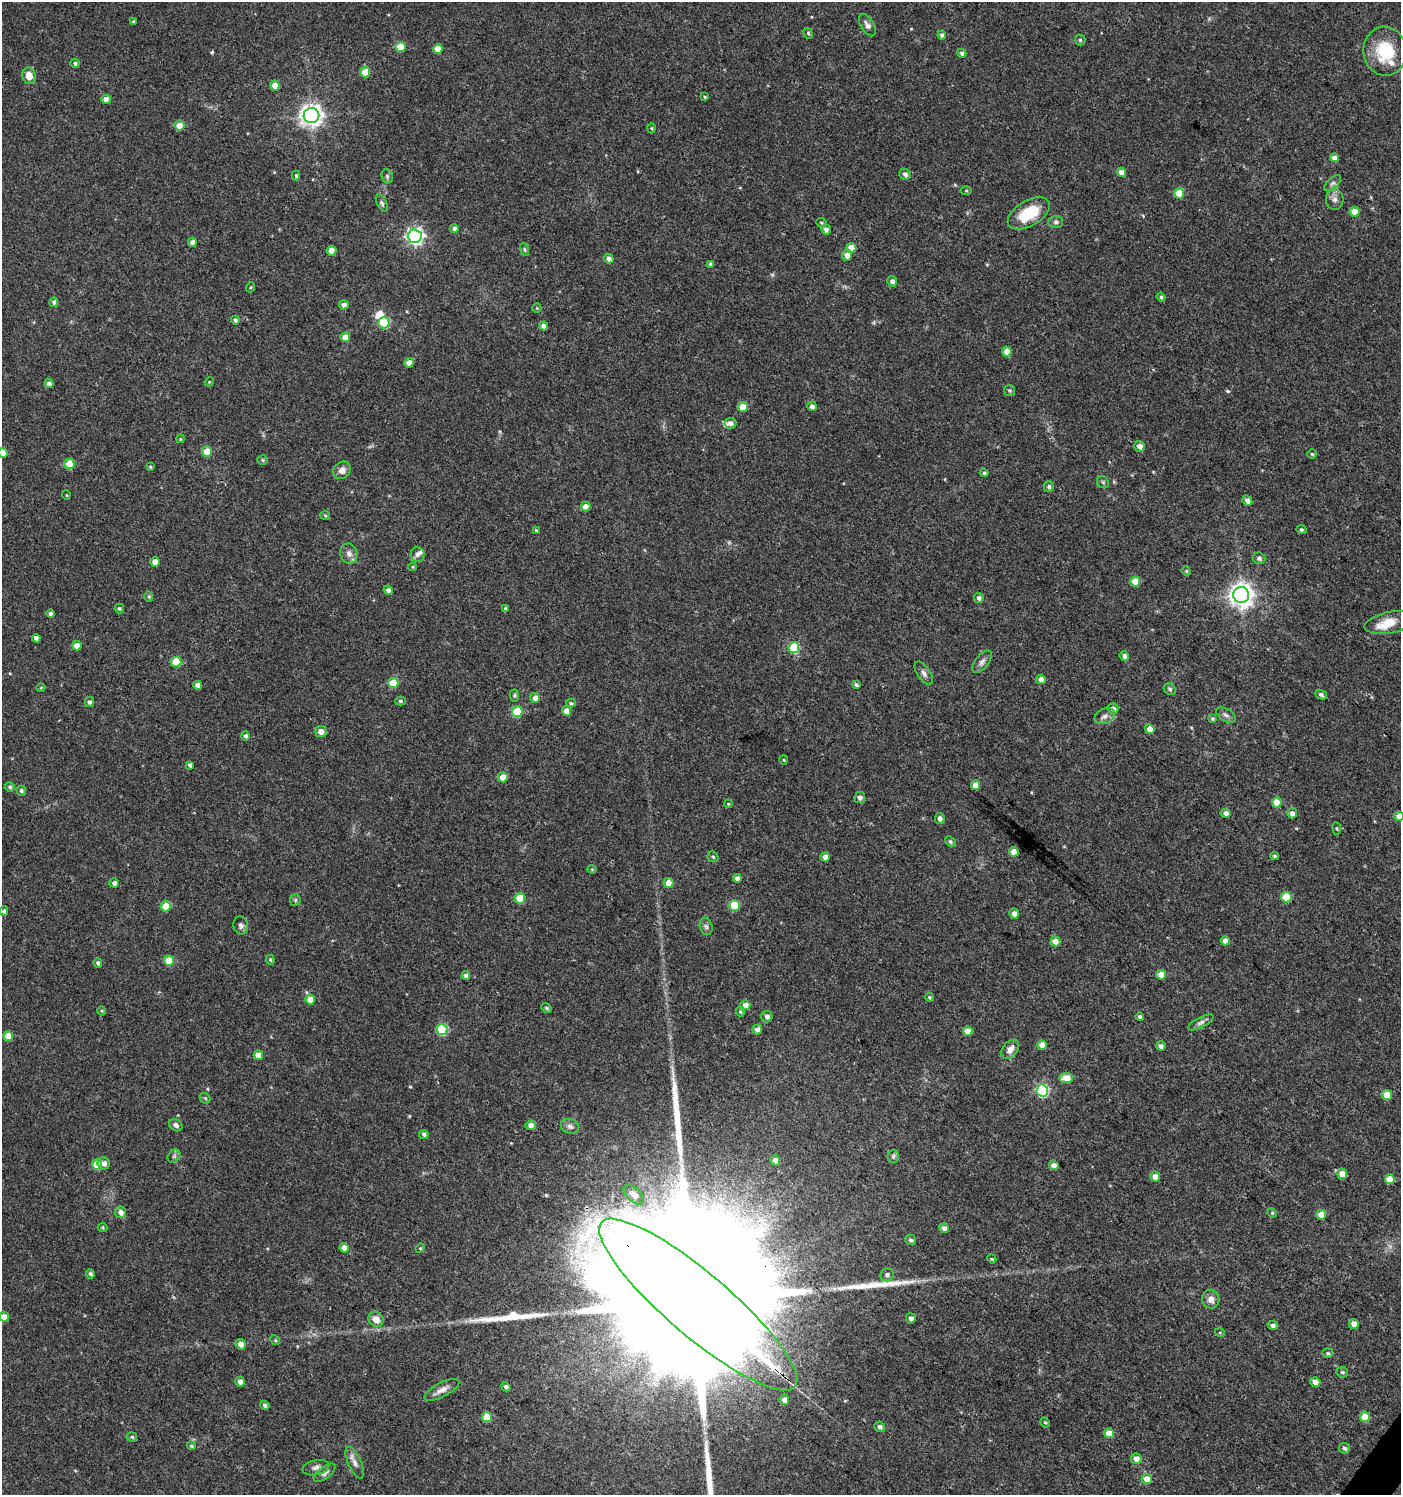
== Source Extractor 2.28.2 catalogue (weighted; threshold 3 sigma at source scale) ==
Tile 6 of 4 x 4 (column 2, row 2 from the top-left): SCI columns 1643-3041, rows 2990-4482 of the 6017 x 5984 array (HDU 1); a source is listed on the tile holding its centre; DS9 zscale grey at full resolution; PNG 1403 x 1497 px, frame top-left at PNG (2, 2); each listed source drawn as its Kron ellipse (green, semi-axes under 4 px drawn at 4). Shown black and unused: <1% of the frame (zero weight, under 3 of 4 exposures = <1% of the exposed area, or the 3 px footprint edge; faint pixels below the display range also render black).
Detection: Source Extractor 2.28.2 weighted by HDU 2 'WHT'; one run over the whole footprint, this tile lists its part. Background 0.0233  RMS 0.004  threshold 0.0179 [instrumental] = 3 sigma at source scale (4.5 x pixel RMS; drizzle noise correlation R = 1.50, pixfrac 1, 0.0396/0.0396 arcsec/px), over >= 5 px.
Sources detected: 247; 1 inside a brighter object's white glare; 2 cosmic-ray / hot-pixel residue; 3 long thin detections or spike segments (spike, bleed or trail) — neither listed nor drawn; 4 inside a brighter listed object's ellipse — not listed separately; the other 237 listed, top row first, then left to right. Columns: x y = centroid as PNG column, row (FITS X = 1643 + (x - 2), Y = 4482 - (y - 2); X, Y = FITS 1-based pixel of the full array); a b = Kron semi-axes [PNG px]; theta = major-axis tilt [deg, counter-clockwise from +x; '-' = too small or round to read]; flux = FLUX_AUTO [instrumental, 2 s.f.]
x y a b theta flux
133 21 3 3 - 0.44
867 25 12 6 -58 1.7
808 33 5 4 - 0.61
942 35 4 4 - 1.1
1080 40 5 5 - 0.59
400 47 5 5 - 9.7
438 49 5 5 - 6
1385 51 24 21 -85 17
962 53 5 4 - 0.99
75 63 4 4 - 0.76
365 72 5 5 - 8.4
29 76 8 6 -77 3.9
275 85 5 4 - 4.4
705 97 4 3 - 0.38
106 99 4 4 - 3.1
311 115 8 7 - 270
179 126 5 5 - 5.2
652 128 5 3 - 0.4
1334 158 4 4 - 2.6
1121 172 5 4 - 2.5
905 174 6 5 - 1.4
296 176 5 4 - 0.65
387 176 7 5 -74 0.86
1333 183 10 5 42 1.1
966 190 5 3 - 0.41
1179 193 5 5 - 9.2
1335 199 10 9 - 2
382 203 9 4 -62 0.91
1354 212 5 5 - 6.4
1029 213 23 12 31 15
1056 222 7 6 - 1
821 223 5 4 - 0.54
454 228 4 4 - 1.4
826 229 5 4 - 1.5
415 236 7 7 - 130
192 242 4 4 - 1.7
851 248 5 5 - 5.3
524 249 7 3 -71 0.5
331 251 5 4 - 6
847 255 5 5 - 2.7
609 259 5 4 - 2.1
711 264 4 4 - 1.1
892 281 5 5 - 1.6
251 287 5 3 - 0.39
1161 297 4 4 - 0.65
54 302 4 4 - 0.9
344 305 5 4 - 2
537 308 5 4 - 0.42
235 320 4 4 - 1
384 323 5 5 - 23
543 326 4 4 - 1.6
345 337 5 5 - 3.4
1007 352 5 4 - 4
409 363 5 4 - 3.5
209 382 5 4 - 0.36
49 383 5 4 - 1.4
1009 390 5 5 - 0.64
812 406 5 4 - 1.4
743 407 5 5 - 5.9
730 423 6 5 - 1.5
180 439 4 3 - 0.34
1140 446 5 5 - 2.1
207 452 5 5 - 6.6
3 453 5 4 - 4.6
1312 454 5 4 - 0.52
262 460 5 4 - 0.55
69 464 5 5 - 9.6
150 467 4 3 - 0.46
342 470 9 8 - 2.7
984 473 4 4 - 0.71
1103 482 7 5 -46 0.65
1049 487 5 5 - 0.85
66 495 5 3 - 0.31
1247 501 5 4 - 2
585 507 5 5 - 2.8
325 515 5 4 - 0.47
536 530 4 3 - 0.39
1301 530 5 4 - 0.64
349 554 10 8 -76 2.2
418 555 7 7 - 1.5
1259 558 6 5 - 1.2
155 562 5 4 - 4.5
413 567 4 4 - 0.44
1186 571 5 4 - 0.51
1135 581 5 5 - 7.5
388 590 4 4 - 1.3
1241 595 8 8 - 330
149 597 5 4 - 0.59
979 598 5 4 - 1.2
119 608 5 5 - 0.69
505 608 4 3 - 0.42
50 613 4 4 - 0.85
1390 623 26 10 11 5.8
36 638 4 4 - 1.5
77 646 5 4 - 3.6
794 648 5 5 - 23
1124 656 5 4 - 1.5
176 662 5 5 - 12
982 662 13 6 53 1.7
924 673 13 6 -56 1.7
1041 679 5 4 - 2.9
393 683 5 5 - 13
198 685 4 4 - 2.6
856 685 4 3 - 0.79
41 688 4 4 - 0.38
1170 689 6 5 - 0.88
514 695 6 4 87 0.61
1321 695 6 4 -25 0.95
535 698 5 5 - 2.9
400 701 5 4 - 0.7
89 702 5 4 - 1
571 703 5 4 - 0.56
1113 709 6 5 - 1.8
566 711 5 4 - 3.4
517 712 5 5 - 17
1226 715 11 6 -30 1.4
1105 716 10 7 25 1.8
1212 719 4 4 - 0.57
1150 729 5 4 - 4.3
321 732 5 5 - 3.3
245 736 4 4 - 1
783 760 5 3 - 0.38
190 765 4 4 - 1.2
503 777 5 5 - 5.8
976 785 4 4 - 4.5
10 787 5 5 - 0.92
21 791 5 4 - 0.95
860 798 5 5 - 1.5
1277 802 5 4 - 9.2
728 804 4 3 - 0.34
1226 813 5 4 - 1.7
1292 813 5 5 - 2.4
1399 816 4 4 - 4.5
940 819 5 5 - 1.5
1337 828 6 3 -81 0.47
950 842 5 4 - 0.78
1014 852 5 4 - 4.5
1274 856 4 3 - 0.5
713 857 6 5 - 0.67
825 857 4 4 - 3.1
592 869 4 4 - 0.38
737 878 4 4 - 2.2
114 883 4 4 - 1.5
669 883 5 4 - 4.6
1286 897 5 5 - 14
520 898 5 5 - 13
295 900 6 5 - 0.61
734 905 5 5 - 15
166 906 5 5 - 11
4 911 5 4 - 1
1014 913 5 5 - 2.2
241 925 9 7 -78 1.2
706 926 9 6 -73 1
1225 941 4 4 - 3.6
1055 942 5 4 - 4.8
270 960 5 4 - 0.55
169 961 5 5 - 9.3
98 963 5 4 - 1.1
1161 975 5 4 - 5.2
466 976 4 4 - 1.7
929 997 4 4 - 0.59
310 999 5 5 - 6.1
745 1005 5 5 - 2.7
546 1008 5 3 - 0.61
102 1011 4 3 - 0.39
740 1012 5 4 - 0.48
767 1017 6 5 - 1.3
1140 1017 4 4 - 0.73
1201 1022 14 5 27 1.6
442 1030 5 5 - 23
757 1030 5 5 - 1.7
968 1031 5 4 - 4.7
8 1036 5 5 - 6.7
1042 1045 5 4 - 3.1
1161 1046 5 4 - 1.5
1010 1049 11 7 53 2.7
258 1055 5 4 - 3.9
1066 1078 6 5 - 6.3
1042 1091 6 6 - 46
1387 1095 5 5 - 6.8
205 1098 6 4 -43 0.55
176 1125 7 5 -36 1.3
531 1125 5 5 - 1.8
570 1126 9 7 -23 1.6
424 1134 5 4 - 1
174 1156 7 5 46 0.85
893 1156 6 5 - 0.82
775 1160 5 5 - 2.3
104 1163 6 6 - 1.8
97 1165 5 5 - 11
1054 1165 5 4 - 2.7
1342 1174 5 5 - 4.7
1155 1177 5 5 - 3
1390 1179 5 5 - 7.5
634 1195 12 6 -43 3.9
121 1212 6 5 - 2.4
1272 1213 5 4 - 0.52
1321 1215 5 5 - 7.5
103 1227 5 4 - 0.49
944 1228 5 4 - 1.8
911 1240 5 5 - 0.9
344 1248 5 4 - 3.2
420 1248 5 4 - 0.48
992 1259 5 3 - 0.39
90 1274 5 4 - 0.87
887 1275 6 6 - 1.1
1211 1299 9 8 - 2.6
698 1305 127 31 -40 66000
4 1317 5 5 - 3.2
911 1318 5 5 - 1.5
376 1319 8 7 - 3.7
1354 1324 5 5 - 3.1
1273 1325 5 4 - 1.4
1220 1333 5 3 - 0.33
275 1340 5 4 - 0.5
241 1344 5 5 - 2.4
1328 1353 5 4 - 0.68
1342 1372 6 5 - 0.67
240 1382 5 4 - 2
1315 1382 5 5 - 2.3
506 1387 5 4 - 1
442 1390 19 7 28 2.8
784 1400 5 5 - 2.2
265 1405 5 4 - 1.1
487 1417 5 5 - 10
1365 1417 5 5 - 9.3
1045 1422 5 4 - 0.56
880 1427 5 5 - 1.2
1109 1433 5 4 - 5.8
132 1437 5 4 - 0.64
191 1446 4 3 - 0.46
1344 1448 5 5 - 0.96
1136 1459 5 5 - 3.4
355 1463 17 6 -66 2.4
316 1468 13 7 13 1.8
325 1473 13 6 39 1.4
1147 1479 5 5 - 4.7
Overlapping masked pixels (flux is a lower limit): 1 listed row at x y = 698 1305
Isophote crosses this tile's border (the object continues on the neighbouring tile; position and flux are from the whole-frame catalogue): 4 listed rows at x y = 3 453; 1399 816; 698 1305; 4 1317